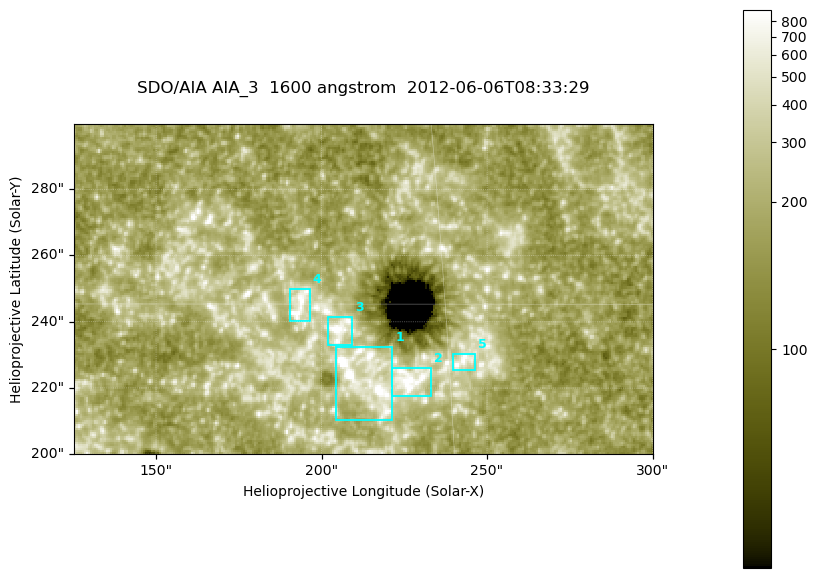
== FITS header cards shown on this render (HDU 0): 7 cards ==
TELESCOP= 'SDO/AIA '
INSTRUME= 'AIA_3   '
WAVELNTH=                 1600
WAVEUNIT= 'angstrom'
DATE-OBS= '2012-06-06T08:33:29.12'
CTYPE1  = 'HPLN-TAN'
CTYPE2  = 'HPLT-TAN'

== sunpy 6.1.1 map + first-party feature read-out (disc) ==
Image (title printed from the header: SDO/AIA AIA_3  1600 angstrom  2012-06-06T08:33:29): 287 x 164 px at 0.609 arcsec/px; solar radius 946 arcsec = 1552 px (partial field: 0.6% of the solar disc is inside the frame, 100% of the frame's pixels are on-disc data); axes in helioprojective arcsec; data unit not stated in the header (colour bar unlabelled)
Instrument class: DISC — disc imager (sunpy class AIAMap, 1600 A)
Bright regions (active regions / flare kernels): reference = the on-disc median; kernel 3 px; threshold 5 sigma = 330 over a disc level ~184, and >= 1.15x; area >= 47 px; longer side >= 3 px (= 1.8 arcsec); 5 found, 5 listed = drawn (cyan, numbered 1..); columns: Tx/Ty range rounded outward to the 2 arcsec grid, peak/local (2 s.f.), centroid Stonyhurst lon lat
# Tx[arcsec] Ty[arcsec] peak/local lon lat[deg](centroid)
1 204..222 210..232 8.8 +13 +14
2 220..234 216..226 5.5 +14 +14
3 202..210 232..242 6.3 +13 +15
4 190..198 240..250 4.9 +12 +15
5 238..248 224..232 4.5 +15 +14